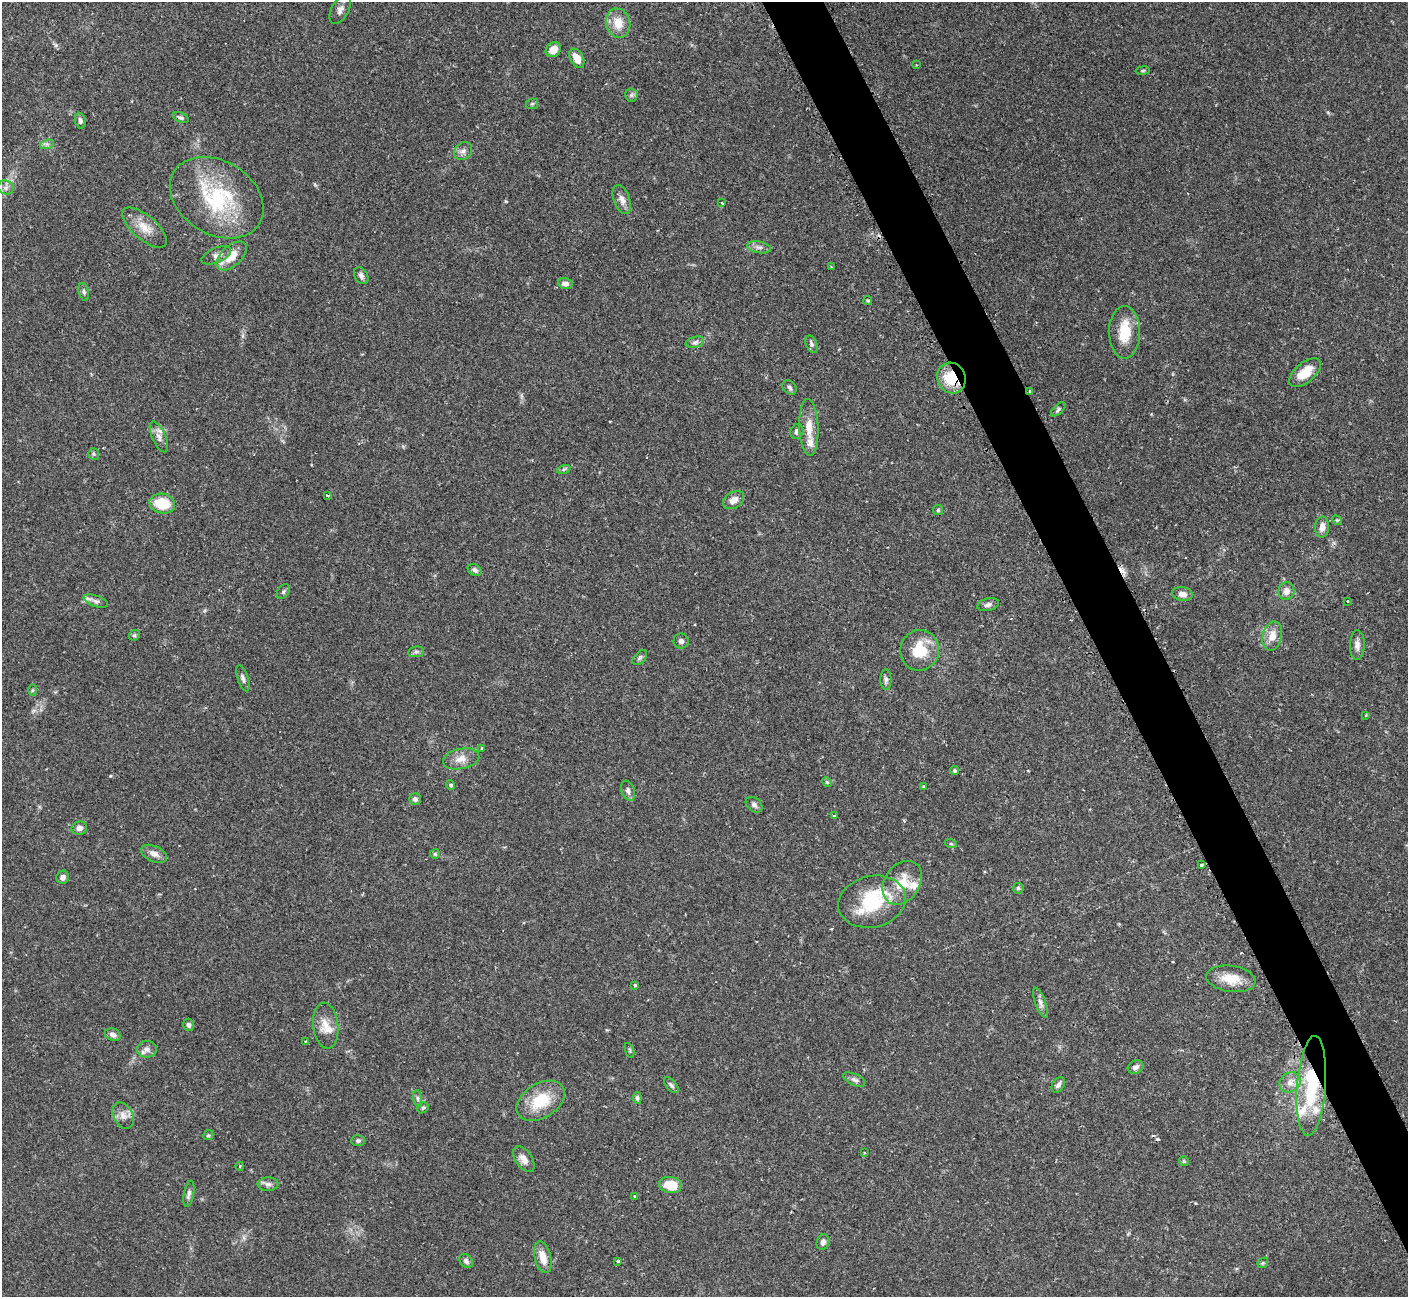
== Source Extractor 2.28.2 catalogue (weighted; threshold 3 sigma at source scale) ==
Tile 6 of 4 x 4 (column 2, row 2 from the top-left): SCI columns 1424-2829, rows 2761-4055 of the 5652 x 5640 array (HDU 1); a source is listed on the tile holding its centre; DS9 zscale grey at full resolution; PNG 1410 x 1299 px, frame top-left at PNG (2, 2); each listed source drawn as its Kron ellipse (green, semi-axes under 4 px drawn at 4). Shown black and unused: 4% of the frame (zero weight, under 2 of 3 exposures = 2% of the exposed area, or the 3 px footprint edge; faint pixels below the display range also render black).
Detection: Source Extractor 2.28.2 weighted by HDU 2 'WHT'; one run over the whole footprint, this tile lists its part. Background 0.135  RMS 0.005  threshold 0.0227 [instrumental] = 3 sigma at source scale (4.5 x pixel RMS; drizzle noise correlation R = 1.50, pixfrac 1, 0.05/0.05 arcsec/px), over >= 5 px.
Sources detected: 123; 2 cosmic-ray / hot-pixel residue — neither listed nor drawn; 5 inside a brighter listed object's ellipse — not listed separately; the other 116 listed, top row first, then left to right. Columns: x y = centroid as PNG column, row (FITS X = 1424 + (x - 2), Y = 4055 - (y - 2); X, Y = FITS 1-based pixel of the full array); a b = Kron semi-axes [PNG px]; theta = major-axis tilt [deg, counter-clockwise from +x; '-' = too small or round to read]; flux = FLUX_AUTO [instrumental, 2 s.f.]
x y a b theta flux
340 10 16 8 61 2.8
618 23 15 12 -74 7.8
553 50 8 7 - 5.9
577 58 10 6 -62 6
916 65 2 2 - 0.32
1143 71 7 3 9 0.6
631 95 6 6 - 1.2
532 104 6 5 - 0.79
181 117 8 5 -21 1.3
80 121 8 5 -79 1.5
47 144 7 4 18 1.2
463 151 9 8 - 2.1
6 187 8 7 - 1.8
217 198 50 36 -31 46
622 200 15 8 -69 3.3
722 203 3 2 - 0.42
144 228 27 12 -41 7.6
759 247 12 5 -11 1.9
216 255 16 7 23 2.8
231 256 18 10 43 8.1
831 266 2 2 - 0.44
361 276 9 6 -58 1.8
565 284 7 5 -11 2.2
84 292 9 5 -76 1.1
868 300 4 4 - 0.81
1125 332 26 15 -90 13
695 342 9 5 14 1.7
812 344 9 5 -68 1.7
1305 373 19 10 41 9.1
951 378 16 14 -63 17
789 387 8 6 -47 1.3
1030 392 3 3 - 0.97
1058 409 9 4 43 0.96
809 427 28 9 -88 8.5
797 431 8 6 67 1.8
159 437 17 6 -66 3
94 454 6 5 - 0.79
564 469 7 4 18 0.85
327 495 3 3 - 0.88
734 500 11 8 34 4
162 504 13 10 -12 14
938 510 5 5 - 0.65
1337 520 5 4 - 0.61
1322 527 10 7 87 3.3
475 570 7 5 -31 1.5
1286 591 8 8 - 3.4
283 592 8 5 53 1
1182 594 10 7 -9 3
96 601 13 5 -19 1.9
1348 601 3 2 - 0.73
988 605 11 6 15 1.7
134 635 6 5 - 0.78
1272 636 14 9 77 5.9
681 641 7 7 - 1.6
1357 645 15 7 88 2.7
920 650 20 19 - 15
416 652 8 5 8 1.1
640 658 9 5 46 1.1
243 678 13 5 -71 1.7
886 679 10 5 -90 1.4
32 690 6 4 88 0.66
1366 715 4 3 - 0.51
482 748 3 3 - 1
461 759 18 10 11 5.2
955 771 5 4 - 0.97
827 782 5 4 - 0.63
451 785 4 4 - 1
923 786 3 3 - 0.6
628 791 10 6 -71 1.9
415 799 6 5 - 1.5
754 805 9 6 -39 1.6
834 816 3 3 - 0.61
79 828 8 6 15 2.2
951 844 6 4 -19 0.67
154 854 14 8 -23 3.3
435 854 5 5 - 0.77
1202 865 3 3 - 1.5
63 877 6 6 - 2.1
902 883 23 17 56 12
1018 888 5 5 - 1
872 902 34 25 13 29
1231 979 25 13 -8 9.7
635 985 3 3 - 0.85
1040 1003 16 5 -70 2.3
189 1025 6 5 - 1.4
326 1026 23 12 -84 7.3
113 1035 8 6 -23 1.8
306 1041 4 3 - 0.47
147 1049 10 8 -2 2.5
630 1051 8 3 -72 0.67
1135 1067 8 6 28 1.9
854 1080 12 5 -26 1.7
1290 1082 11 9 34 3.8
671 1085 9 5 -49 1.3
1058 1085 9 6 57 1.7
1311 1086 50 14 86 36
418 1098 8 4 -81 1
637 1098 6 4 -81 1.1
541 1101 26 17 31 17
423 1108 6 5 - 0.72
123 1116 14 9 -62 3.7
208 1135 5 4 - 0.72
358 1141 7 5 3 1.1
865 1153 3 3 - 0.5
524 1159 15 8 -54 3.4
1184 1161 5 5 - 0.71
240 1166 4 3 - 0.39
268 1184 10 7 4 1.9
670 1185 11 8 -10 11
189 1194 13 5 80 1.7
635 1197 3 3 - 0.8
823 1242 8 6 69 1.8
543 1257 16 8 -76 6.8
466 1261 8 5 -51 1.3
618 1261 3 3 - 0.69
1263 1263 6 4 45 0.66
Overlapping masked pixels (flux is a lower limit): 3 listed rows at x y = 951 378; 1030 392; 1311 1086